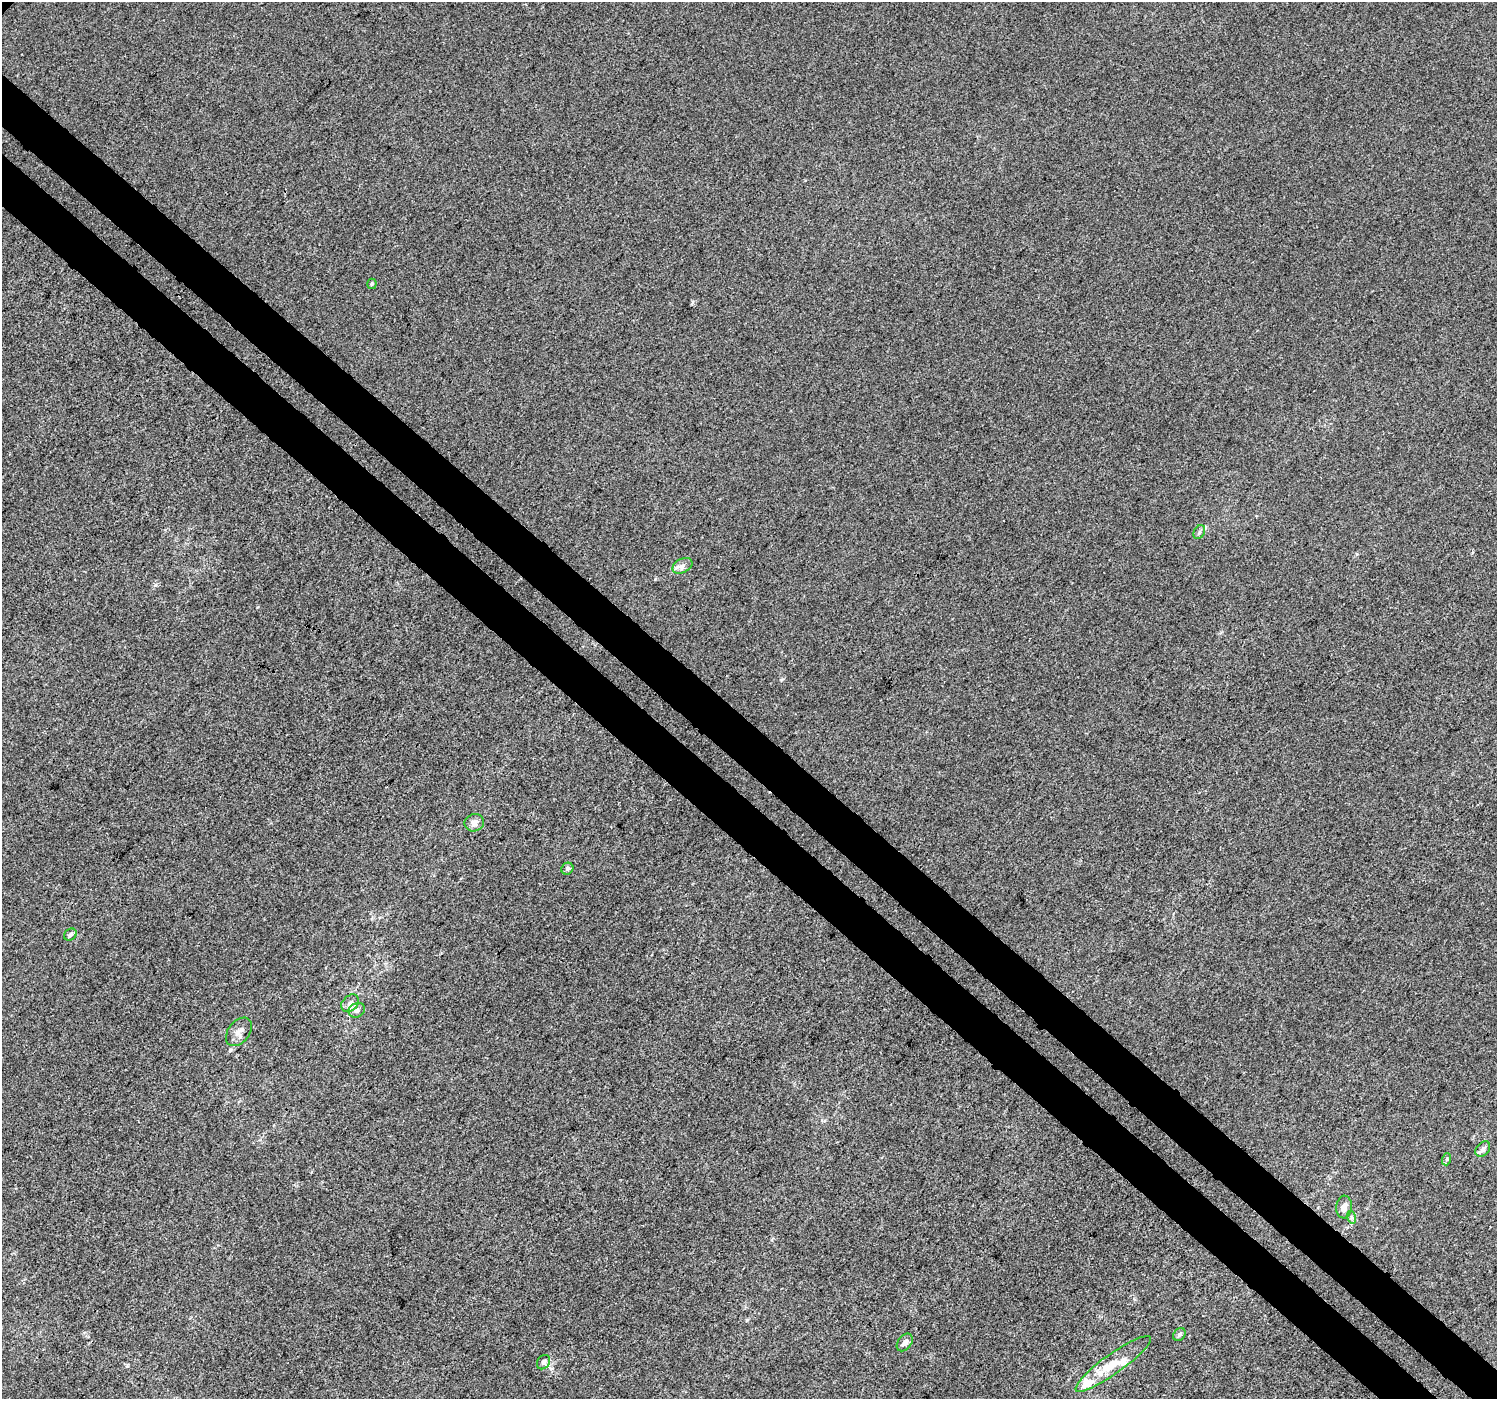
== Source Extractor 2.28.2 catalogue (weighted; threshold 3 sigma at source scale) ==
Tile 6 of 4 x 4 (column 2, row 2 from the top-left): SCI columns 1543-3037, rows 3069-4465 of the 6066 x 6071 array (HDU 1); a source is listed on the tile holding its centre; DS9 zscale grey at full resolution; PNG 1499 x 1401 px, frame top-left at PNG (2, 2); each listed source drawn as its Kron ellipse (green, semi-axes under 4 px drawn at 4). Shown black and unused: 7% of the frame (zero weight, under 3 of 4 exposures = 5% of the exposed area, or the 3 px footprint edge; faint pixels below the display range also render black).
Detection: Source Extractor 2.28.2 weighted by HDU 2 'WHT'; one run over the whole footprint, this tile lists its part. Background -2.03e-04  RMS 0.0047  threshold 0.021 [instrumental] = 3 sigma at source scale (4.5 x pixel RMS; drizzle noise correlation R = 1.50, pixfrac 1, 0.0396/0.0396 arcsec/px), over >= 5 px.
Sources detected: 19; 2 inside a brighter listed object's ellipse — not listed separately; the other 17 listed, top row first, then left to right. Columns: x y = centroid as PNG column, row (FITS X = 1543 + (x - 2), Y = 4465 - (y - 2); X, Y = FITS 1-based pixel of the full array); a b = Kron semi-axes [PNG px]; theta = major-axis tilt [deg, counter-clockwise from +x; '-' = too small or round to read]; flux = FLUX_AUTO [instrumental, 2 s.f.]
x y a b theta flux
372 284 5 5 - 0.54
1199 532 7 5 60 1
682 566 10 7 27 2.1
474 823 10 8 18 2.5
567 869 6 5 - 1.1
70 934 7 5 33 1.3
350 1003 10 7 43 2.5
357 1010 8 7 - 1.8
239 1032 16 10 52 4.1
1483 1149 9 6 52 1.4
1447 1159 6 4 72 0.68
1344 1207 11 8 86 2.8
1351 1217 6 4 -72 0.87
1179 1334 7 5 43 1.2
905 1342 10 6 53 2.2
543 1362 8 6 54 1.6
1113 1364 46 10 36 13